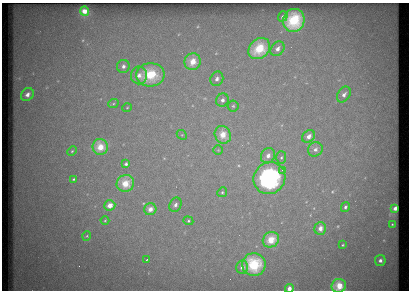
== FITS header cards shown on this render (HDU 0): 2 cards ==
NAXIS1  =                   407 / Columns
NAXIS2  =                   288 / Rows

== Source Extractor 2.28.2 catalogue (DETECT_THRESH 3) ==
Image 407 x 288 px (HDU 0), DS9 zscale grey, 1 PNG px = 1 image px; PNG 411 x 292 px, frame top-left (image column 1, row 288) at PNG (2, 3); each listed source drawn as its Kron ellipse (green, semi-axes under 4 px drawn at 4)
Background 29.5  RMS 1.9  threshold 5.64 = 3 sigma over >= 5 px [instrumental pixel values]
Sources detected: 49; all 49 listed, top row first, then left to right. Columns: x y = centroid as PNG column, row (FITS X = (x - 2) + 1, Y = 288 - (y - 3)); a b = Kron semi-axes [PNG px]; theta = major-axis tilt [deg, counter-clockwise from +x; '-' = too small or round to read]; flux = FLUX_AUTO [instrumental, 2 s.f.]
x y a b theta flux
84 11 4 4 - 1300
283 16 5 4 - 330
294 20 11 10 - 6300
259 49 12 9 41 4500
277 49 8 6 50 680
193 62 8 8 - 2100
123 66 6 6 - 540
139 75 9 8 - 940
150 75 14 12 4 5500
217 79 7 6 - 500
27 95 7 5 48 700
344 95 8 6 54 600
222 100 7 6 - 520
113 104 5 3 - 160
233 106 5 5 - 230
127 108 4 3 - 100
182 135 5 4 - 160
223 135 9 8 - 2100
309 136 7 5 47 930
100 147 8 7 - 2000
315 149 8 6 44 590
218 150 5 5 - 160
72 151 5 3 - 130
268 156 8 7 - 800
281 158 6 5 - 260
126 164 4 3 - 270
282 170 3 3 - 200
269 178 16 15 - 20000
73 179 3 2 - 120
125 183 9 8 - 2400
222 192 5 4 - 190
110 205 5 5 - 1100
175 205 7 5 65 450
345 207 5 4 - 260
395 208 4 4 - 670
150 209 6 6 - 930
105 221 4 3 - 110
188 221 5 4 - 170
392 224 3 3 - 110
320 228 6 5 - 890
87 236 5 4 - 140
271 240 8 7 - 2500
343 245 3 2 - 110
146 260 4 2 - 160
380 260 5 5 - 470
254 264 12 11 - 5600
242 267 6 6 - 670
339 286 7 7 - 1900
289 288 4 4 - 610
At the frame edge (FLAGS 8, measured only in part): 2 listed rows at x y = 339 286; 289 288